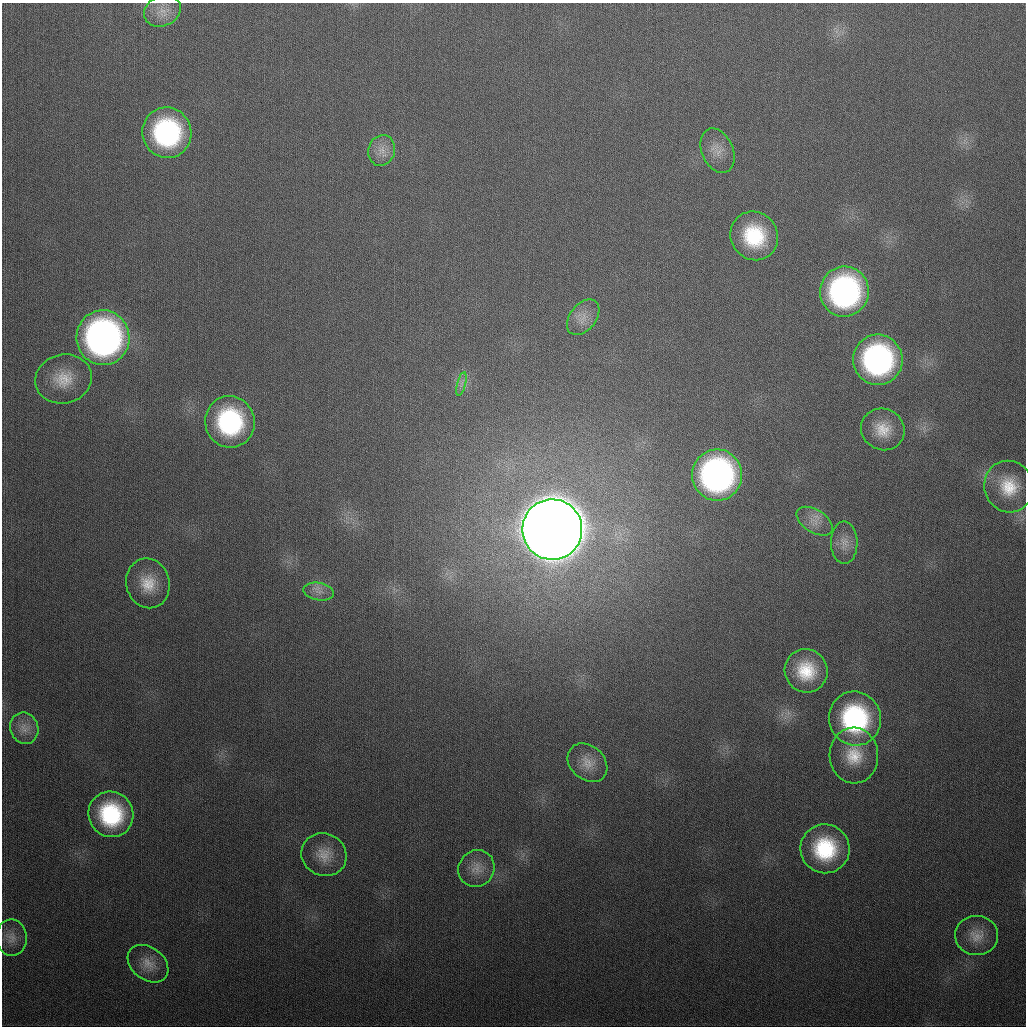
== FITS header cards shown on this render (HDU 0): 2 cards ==
NAXIS1  =                 1024
NAXIS2  =                 1024

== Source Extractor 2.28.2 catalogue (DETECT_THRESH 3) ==
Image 1024 x 1024 px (HDU 0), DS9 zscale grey, 1 PNG px = 1 image px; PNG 1028 x 1028 px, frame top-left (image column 1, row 1024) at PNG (2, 3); each listed source drawn as its Kron ellipse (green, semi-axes under 4 px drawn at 4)
Background 341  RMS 13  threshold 39.6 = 3 sigma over >= 5 px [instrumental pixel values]
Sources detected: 32; all 32 listed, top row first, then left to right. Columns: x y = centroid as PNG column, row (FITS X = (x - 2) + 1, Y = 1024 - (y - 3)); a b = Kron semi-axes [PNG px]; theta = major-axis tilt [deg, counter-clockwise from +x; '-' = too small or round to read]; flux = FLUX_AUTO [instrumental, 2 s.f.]
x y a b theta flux
162 11 19 15 25 1.4e+04
167 133 25 24 - 1.5e+05
382 150 15 13 71 1.2e+04
718 151 23 15 -66 1.4e+04
754 236 25 23 -51 6.1e+04
844 292 25 24 - 2.3e+05
583 317 20 13 52 1.3e+04
103 338 27 26 - 4.3e+05
878 360 25 24 - 2.3e+05
63 379 28 24 12 3.0e+04
461 384 12 4 75 3.8e+03
230 422 26 24 -76 1.2e+05
883 429 22 20 -29 2.2e+04
717 475 25 25 - 3.1e+05
1009 487 26 24 -69 3.4e+04
814 521 20 11 -33 1.2e+04
552 529 30 30 - 6.6e+06
844 543 21 13 -89 1.2e+04
148 583 25 21 -76 2.6e+04
319 592 15 8 -10 7.9e+03
806 671 22 21 - 3.8e+04
855 719 27 26 - 1.4e+05
24 728 16 14 -71 1.1e+04
854 755 28 24 -87 3.3e+04
587 763 22 17 -42 1.4e+04
111 814 23 22 - 8.3e+04
825 849 24 24 - 7.2e+04
324 855 23 21 -27 1.9e+04
476 868 19 17 55 1.4e+04
977 936 21 19 -3 1.6e+04
11 937 18 15 -83 1.1e+04
148 964 22 16 -38 1.5e+04